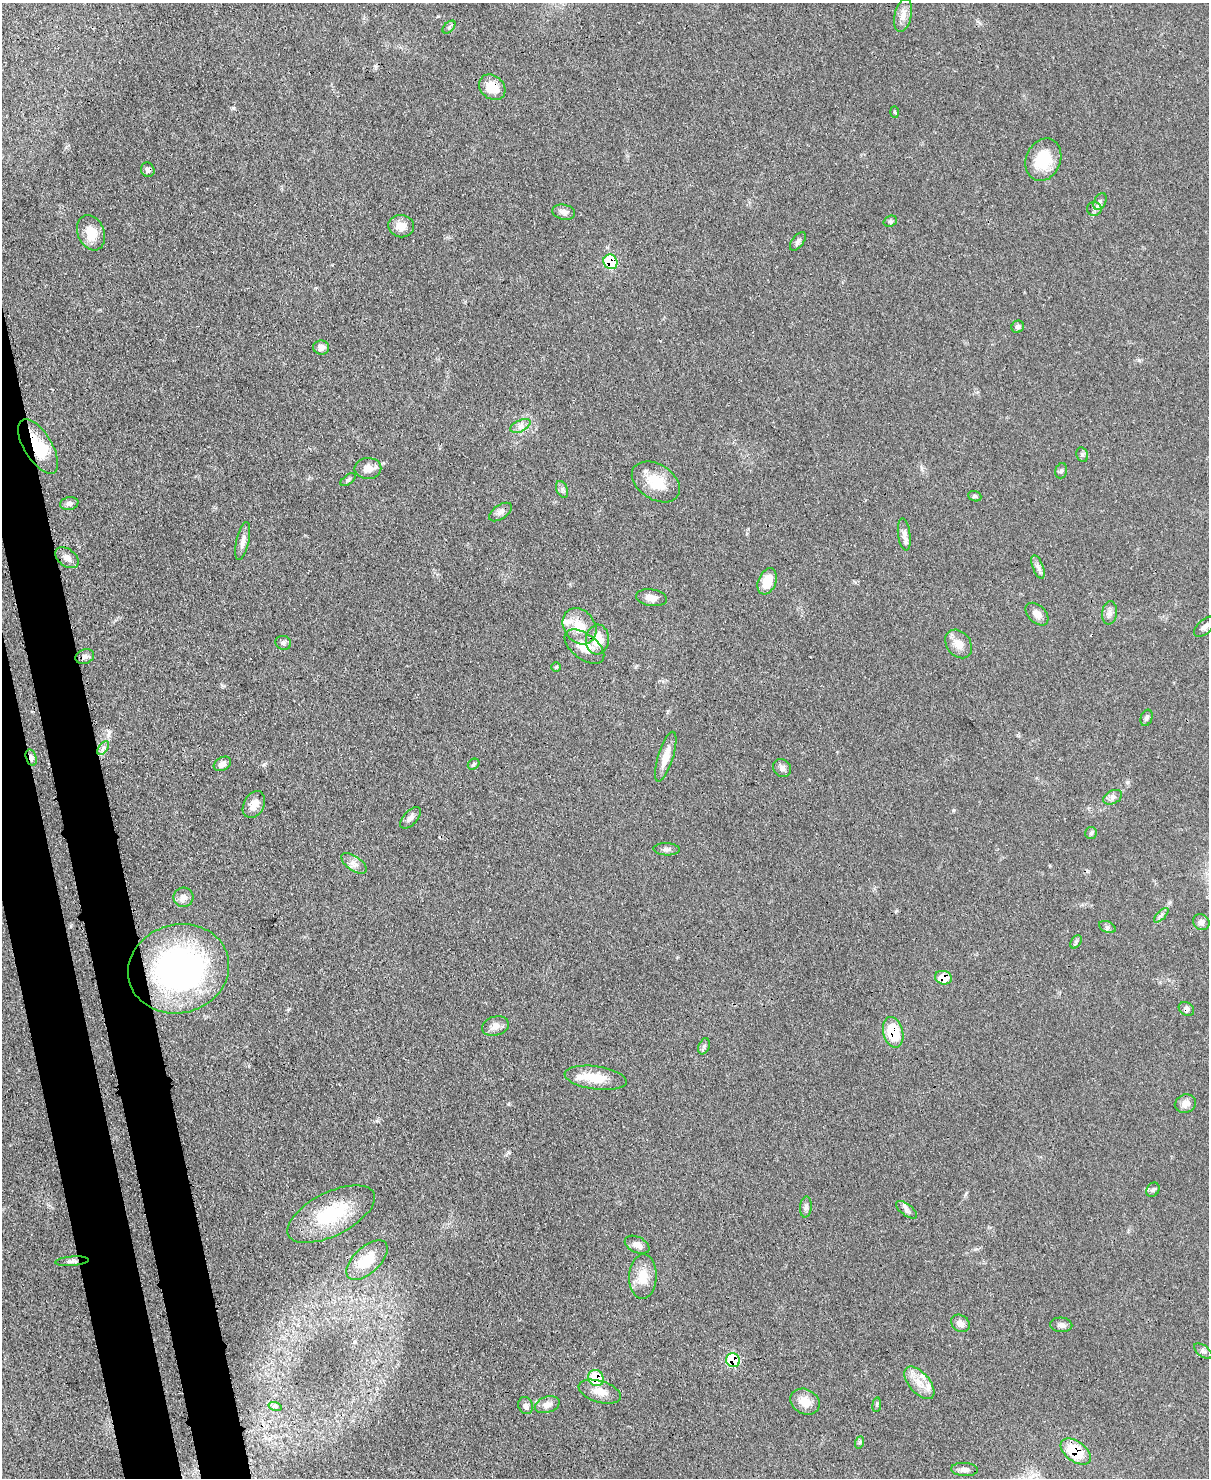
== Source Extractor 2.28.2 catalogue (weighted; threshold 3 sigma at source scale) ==
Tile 7 of 4 x 3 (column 3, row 2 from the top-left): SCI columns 2494-3700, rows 1690-3165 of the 4991 x 4970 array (HDU 1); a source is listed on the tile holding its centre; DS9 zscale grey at full resolution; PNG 1211 x 1480 px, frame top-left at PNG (2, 3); each listed source drawn as its Kron ellipse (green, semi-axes under 4 px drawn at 4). Shown black and unused: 5% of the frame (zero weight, under 3 of 4 exposures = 9% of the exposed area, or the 3 px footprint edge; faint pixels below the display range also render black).
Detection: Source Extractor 2.28.2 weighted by HDU 2 'WHT'; one run over the whole footprint, this tile lists its part. Background 0.0551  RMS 0.004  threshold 0.0181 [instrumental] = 3 sigma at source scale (4.5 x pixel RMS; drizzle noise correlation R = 1.50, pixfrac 1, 0.05/0.05 arcsec/px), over >= 5 px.
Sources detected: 96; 4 inside a brighter listed object's ellipse — not listed separately; the other 92 listed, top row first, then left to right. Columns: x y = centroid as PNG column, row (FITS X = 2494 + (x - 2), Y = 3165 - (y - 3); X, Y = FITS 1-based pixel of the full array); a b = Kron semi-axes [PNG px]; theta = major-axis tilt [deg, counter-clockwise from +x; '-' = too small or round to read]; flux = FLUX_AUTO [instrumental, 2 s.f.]
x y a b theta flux
903 15 17 8 76 3.3
449 27 8 4 46 0.82
492 87 14 11 -39 7.9
895 112 6 4 -88 0.48
1043 160 22 17 67 14
148 170 7 6 - 1.6
1100 201 9 5 63 1.3
1094 209 7 7 - 1.2
564 212 11 7 -12 1.9
890 221 7 5 20 0.74
401 226 13 11 -8 3.9
91 233 18 13 -68 6.8
798 241 11 5 52 1.2
610 262 7 6 - 18
1018 327 6 6 - 0.87
321 347 8 7 - 2.2
520 426 11 5 27 1.9
38 447 31 14 -59 15
1082 455 7 5 -70 0.84
368 468 13 10 2 3.1
1061 471 8 5 74 0.79
348 480 9 4 37 0.77
656 482 26 17 -32 11
562 489 9 5 -66 1.1
975 496 7 5 -20 0.66
69 503 9 6 11 1.3
500 512 13 7 34 1.9
904 535 16 6 -83 2.2
243 541 19 6 77 2.5
67 558 13 8 -37 2.6
1038 567 12 5 -69 1.5
767 581 14 9 68 7.7
651 598 15 8 -9 3
1109 613 11 7 83 2
1037 614 13 8 -44 2.9
579 626 19 15 -55 8.4
1205 627 13 7 43 1.7
597 640 15 11 86 8.1
283 643 8 7 - 1.1
958 644 15 12 -52 4.5
584 647 23 12 -37 7.6
85 657 9 7 19 1.4
556 667 5 5 - 0.5
1146 718 8 5 70 1.2
103 748 8 4 54 1
666 757 26 7 72 5
31 758 8 5 -74 1.6
222 764 9 6 31 1.9
474 764 6 5 - 0.65
782 768 10 8 -45 1.7
1113 797 10 6 27 1.5
254 804 14 10 62 3.9
410 818 13 7 45 1.8
1091 833 6 6 - 0.77
667 849 13 6 -2 1.5
354 863 14 7 -34 2.5
183 897 10 9 - 2.6
1161 915 9 3 45 0.89
1201 922 8 7 - 1.8
1107 927 9 5 -25 0.94
1076 942 7 4 58 0.79
179 969 51 44 16 110
943 978 8 6 -14 6.8
1186 1009 8 6 -32 1.5
495 1026 14 9 15 2.7
893 1032 16 10 -75 13
704 1046 8 5 67 0.98
596 1078 31 11 -8 9.5
1185 1104 11 9 22 2.9
1153 1190 7 6 - 0.94
806 1207 10 6 85 1.2
906 1210 12 5 -37 1.5
331 1214 47 21 27 27
637 1245 13 7 -26 2.6
367 1260 25 13 43 13
72 1261 17 4 4 1.5
643 1277 22 13 88 7.5
960 1323 10 8 -34 2.4
1061 1325 11 7 -3 1.7
1203 1351 10 5 -37 1.2
733 1360 7 6 - 20
596 1378 8 7 - 13
919 1383 19 10 -49 5.6
600 1392 22 10 -17 5
805 1402 15 12 -29 5.3
526 1405 9 7 -64 1.3
547 1405 13 8 18 2.5
877 1405 7 4 82 0.66
275 1406 7 4 -18 0.68
860 1442 6 4 70 0.64
1076 1451 17 10 -36 14
964 1469 13 6 -3 1.7
Overlapping masked pixels (flux is a lower limit): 12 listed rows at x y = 492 87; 148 170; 610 262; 38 447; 597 640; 31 758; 943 978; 1186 1009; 893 1032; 733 1360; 596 1378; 1076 1451
Unlisted compact peaks at least as high as the median listed source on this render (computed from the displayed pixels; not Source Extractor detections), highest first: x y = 953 810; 1139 360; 233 108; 1127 782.